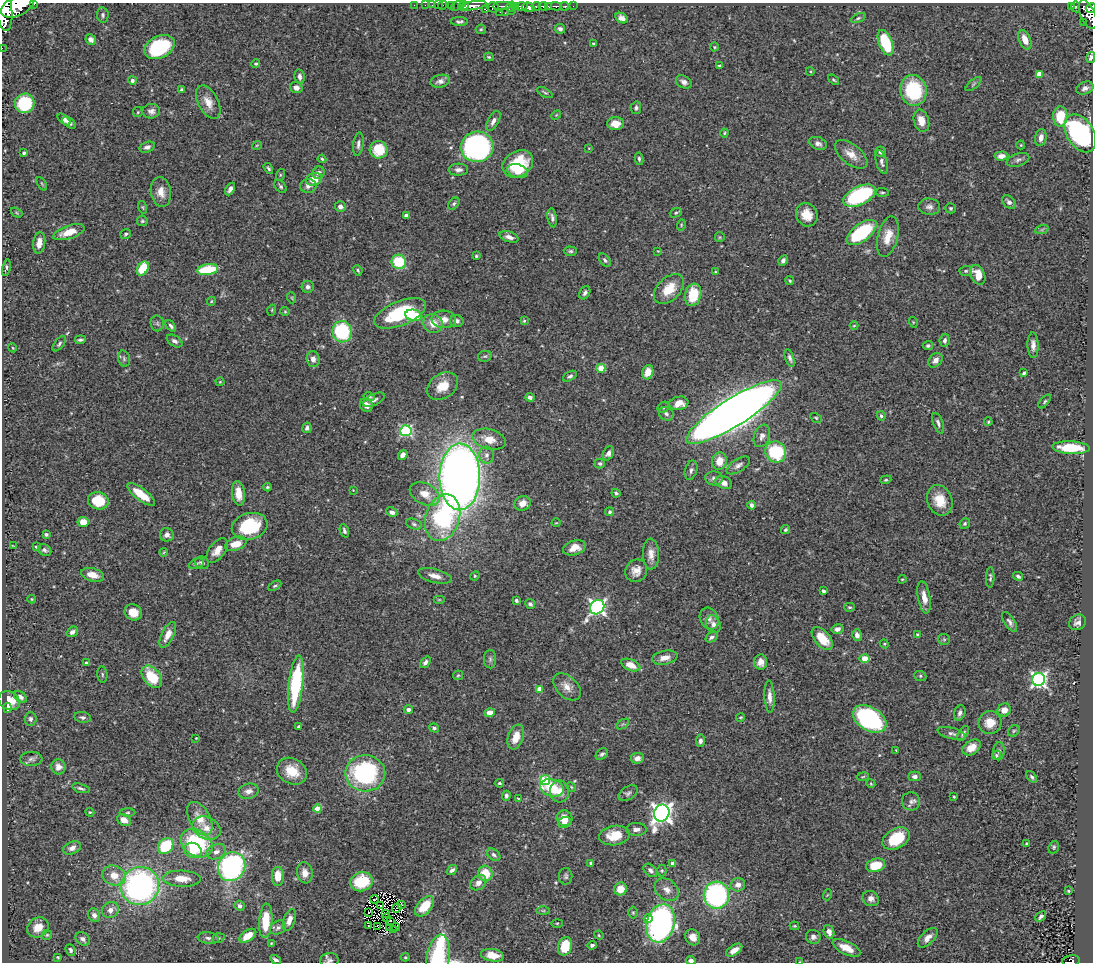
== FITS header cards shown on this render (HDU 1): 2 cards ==
NAXIS1  =                 1091
NAXIS2  =                  960

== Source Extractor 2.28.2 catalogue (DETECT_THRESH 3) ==
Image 1091 x 960 px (HDU 1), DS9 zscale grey, 1 PNG px = 1 image px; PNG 1095 x 964 px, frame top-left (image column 1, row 960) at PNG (2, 3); each listed source drawn as its Kron ellipse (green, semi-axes under 4 px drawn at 4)
Background 0.491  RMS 0.025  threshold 0.0745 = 3 sigma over >= 5 px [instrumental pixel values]
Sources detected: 434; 3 with non-positive FLUX_AUTO (blend fragments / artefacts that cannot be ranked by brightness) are neither listed nor drawn; the other 431 listed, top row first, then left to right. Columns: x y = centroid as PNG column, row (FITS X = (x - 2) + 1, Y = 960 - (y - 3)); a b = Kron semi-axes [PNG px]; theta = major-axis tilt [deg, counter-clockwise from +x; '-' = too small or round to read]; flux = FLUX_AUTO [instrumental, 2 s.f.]
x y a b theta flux
34 4 3 2 - 68
414 5 2 2 - 6.5
425 5 2 2 - 6.5
432 5 2 2 - 6.8
438 5 3 2 - 7.5
442 5 4 3 - 18
458 5 8 4 23 290
17 6 17 9 24 3300
451 6 3 3 - 44
464 6 5 3 - 410
472 6 14 4 10 800
502 6 9 3 2 180
516 6 3 3 - 42
522 6 6 3 0 490
536 6 4 3 - 190
543 6 5 3 - 270
548 6 3 3 - 170
556 6 5 3 - 140
565 6 4 3 - 65
573 6 2 2 - 5.3
493 7 6 5 - 110
510 7 5 4 - 190
528 7 6 4 -2 560
1072 7 3 3 - 7
1076 7 5 3 - 96
1091 8 5 4 - 220
485 9 3 3 - 42
4 11 19 8 -85 2900
512 11 3 2 - 89
500 12 2 2 - 14
505 13 3 2 - 6.2
103 15 7 5 -82 4.1
1088 15 15 7 -66 500
622 18 6 5 - 7.4
858 18 8 4 25 2.9
459 21 8 4 -1 3.9
1083 22 2 2 - 5.5
481 29 5 4 - 2.2
560 29 5 4 - 5.2
91 39 5 5 - 6.8
1025 40 10 6 -67 17
886 43 13 6 -69 86
594 44 3 3 - 2.1
159 47 16 11 27 150
714 47 4 4 - 1.8
2 48 2 2 - 4.6
489 57 5 3 - 2.1
1091 57 5 3 - 4.5
256 64 4 4 - 2.5
720 65 3 3 - 2.5
810 71 4 3 - 1.6
1039 74 4 4 - 24
299 77 7 5 -79 5.8
132 80 4 4 - 5.4
834 80 6 4 -38 2.1
440 81 10 6 12 7.3
684 82 8 6 -31 6.7
973 84 9 3 40 2.7
296 88 6 5 - 10
1085 88 9 6 22 7
182 90 4 3 - 3.1
913 90 15 13 -80 120
545 93 8 3 -29 2.5
208 102 18 10 -62 20
25 103 10 9 - 110
636 108 6 5 - 3.8
151 111 9 7 7 7
138 112 5 5 - 2.2
556 115 5 4 - 2.1
1060 116 10 7 88 48
64 120 7 4 -41 7.2
493 121 11 5 61 8.3
921 121 11 7 -73 17
69 123 8 4 -39 5.4
615 124 8 6 0 17
724 133 4 4 - 1.8
1080 133 21 13 -59 270
1041 138 9 5 80 9
818 143 9 6 -22 7
358 144 12 5 82 6.2
257 145 5 3 - 1.4
1021 145 4 4 - 1.6
147 147 8 5 18 5
477 147 16 15 - 340
589 148 3 2 - 1.2
379 150 9 9 - 46
881 152 5 5 - 4.9
24 153 3 3 - 3
851 154 19 10 -38 21
1001 156 7 4 4 8.2
322 159 4 4 - 2
639 159 6 4 -82 3.2
1018 160 12 6 19 5.8
882 162 12 5 -75 6.1
518 164 16 12 31 68
268 168 6 3 -57 3
458 170 10 6 3 7.2
518 171 10 6 -14 15
319 173 6 5 - 5.5
280 175 6 4 72 2.2
314 179 8 6 14 24
42 184 7 3 -60 1.9
280 186 7 5 -51 3.3
308 186 8 7 - 8.4
230 189 7 4 61 5.7
161 192 15 10 -82 17
882 192 6 3 -4 2.1
860 196 17 9 25 180
1009 202 8 5 -45 6.5
454 204 7 5 50 3.3
142 207 6 4 -73 2.1
340 207 5 5 - 6.1
929 207 11 8 -5 7.7
951 208 5 5 - 2.6
17 213 6 4 -32 1.8
676 213 6 4 20 2.4
406 215 4 3 - 5.1
807 215 12 10 -61 23
552 218 9 4 -81 5.5
142 221 5 5 - 2.7
681 225 5 3 - 1.9
1042 229 7 4 19 2.8
69 232 16 6 18 29
862 232 17 8 37 140
126 234 5 5 - 3.3
509 237 10 5 -18 7.5
720 237 5 5 - 2
888 237 20 10 76 27
39 243 10 6 82 13
570 251 7 4 -1 3.1
658 251 3 3 - 1.2
476 256 3 3 - 2.2
605 260 8 5 -51 4.2
783 260 5 4 - 5.3
399 262 7 7 - 70
6 268 8 4 78 3.1
143 268 7 5 60 46
208 270 10 5 8 82
358 270 5 3 - 2.4
966 271 6 5 - 2.7
715 272 4 3 - 1.8
978 275 10 7 -66 20
790 281 4 3 - 2.5
308 287 6 6 - 5.7
669 289 18 11 45 35
585 293 7 5 61 4.5
693 295 11 8 74 51
292 298 5 3 - 1.6
211 301 4 4 - 1.9
272 310 5 3 - 1.6
285 311 4 4 - 1.9
400 313 27 12 22 110
414 315 8 5 -11 53
444 319 12 8 -3 17
457 321 7 6 - 7.1
524 321 4 4 - 1.7
913 322 5 3 - 1.5
157 323 8 6 -80 3.8
433 323 10 9 - 21
171 326 6 4 -52 3.8
854 326 4 3 - 1.3
342 332 11 9 88 120
80 340 5 3 - 3.4
945 340 6 5 - 5.7
175 341 8 5 -31 5.4
59 344 9 4 51 3.4
1033 345 12 5 -88 9.2
928 346 5 4 - 3.2
13 348 4 3 - 1.6
485 356 7 5 11 2.6
790 358 9 4 -72 4.7
124 359 8 5 -76 3.9
313 359 8 6 -85 8.1
935 360 8 6 49 8.2
601 368 4 4 - 39
648 372 7 5 71 22
1024 373 4 3 - 2.9
570 376 7 4 31 3.8
220 382 4 4 - 1.6
443 386 17 12 34 32
369 397 5 4 - 2.9
530 397 4 3 - 4.9
374 400 12 5 24 5.7
1045 401 8 3 50 2.7
679 403 10 6 10 19
366 405 7 6 - 9.8
663 407 6 5 - 2.9
734 412 55 14 32 3100
666 414 8 6 -33 4.7
881 416 4 4 - 3
816 418 6 4 -30 2.2
988 422 4 3 - 1.8
938 423 11 5 -69 5.6
307 428 5 4 - 5
406 431 5 5 - 200
762 436 11 7 69 10
489 439 17 10 -15 25
1071 448 18 6 -3 56
776 452 11 10 - 100
608 453 7 5 63 6.4
403 455 5 4 - 5.8
487 455 8 7 - 7.8
719 461 9 7 82 20
600 463 5 5 - 3
738 465 13 6 33 7.2
691 470 10 6 74 5.6
460 477 33 20 90 1800
714 478 9 7 -4 6.2
886 480 6 4 19 2.3
724 483 8 6 -23 14
267 487 4 3 - 2.5
353 490 3 3 - 1
239 493 12 6 -83 22
616 493 4 3 - 2.6
141 494 17 6 -37 37
425 494 16 10 -28 21
940 500 16 12 -68 31
98 501 10 8 -15 48
523 503 8 7 - 16
751 505 4 4 - 5.2
392 512 6 4 -27 5.8
610 512 4 4 - 3.7
443 518 24 17 72 220
83 522 5 5 - 23
556 523 4 3 - 1.3
965 523 5 5 - 3.1
414 524 8 5 -16 4
250 526 18 13 15 96
785 530 5 4 - 3
344 531 7 4 -70 3.7
46 534 4 3 - 4.3
167 535 7 6 - 7.3
236 544 11 6 20 30
13 546 4 2 - 1.4
36 547 3 2 - 1.8
574 548 11 7 17 17
45 550 7 5 -32 4.3
217 550 14 7 53 17
164 552 4 3 - 1.4
651 554 15 8 -88 14
202 563 7 6 - 4.2
196 564 8 4 24 3.5
636 571 11 10 - 16
93 575 12 6 -15 16
435 576 17 6 -14 13
475 576 5 4 - 2
1018 576 5 3 - 3.6
990 577 10 4 89 3.7
902 579 4 3 - 1.6
275 586 7 4 31 2.6
823 591 4 3 - 4.1
924 597 16 6 -80 16
31 599 4 3 - 1.3
439 600 6 4 0 1.8
516 601 4 3 - 3.1
530 604 5 4 - 3.6
597 607 8 6 47 510
850 607 5 4 - 2.2
133 612 9 7 -33 19
709 618 11 9 -62 9
1010 622 11 5 -58 5.4
1077 622 9 7 30 7.5
713 624 9 7 -67 7.6
837 629 6 5 - 8.1
72 632 6 4 36 6.1
918 634 4 4 - 2.5
168 635 14 6 64 16
857 635 6 5 - 8.2
711 637 6 4 36 4.8
822 638 14 7 -49 35
944 639 6 5 - 2.8
884 644 5 4 - 2
665 658 13 7 11 14
490 659 9 6 -89 4.5
865 659 5 4 - 35
425 662 6 4 51 5.7
761 662 8 6 86 12
86 663 4 3 - 2.1
631 665 10 5 -22 19
102 674 8 5 -84 3.1
458 675 5 5 - 2.3
920 676 6 5 - 2.8
152 677 13 8 -51 56
1039 679 6 6 - 500
296 684 28 7 83 160
567 687 16 10 -44 16
540 689 4 4 - 29
20 697 7 5 -37 7.1
770 697 16 5 -88 11
9 701 11 9 -31 25
8 708 5 4 - 13
408 710 4 4 - 5.1
1004 710 7 6 - 14
490 713 5 4 - 14
960 713 8 5 70 5.1
83 717 8 5 -9 4.5
740 717 4 3 - 1.8
30 719 7 6 - 4.4
870 719 18 11 -31 260
990 723 11 11 - 26
623 724 7 4 33 2.4
298 727 4 3 - 2.9
434 728 5 4 - 3.6
1014 731 6 5 - 2.9
952 733 14 5 -15 6.2
963 734 8 4 56 4.6
516 737 13 7 70 24
196 738 2 2 - 1.1
700 741 6 4 81 5.2
972 747 10 7 36 17
896 750 3 2 - 1.2
999 751 9 6 85 5.1
602 754 7 5 40 4
996 755 4 4 - 2.2
637 758 6 5 - 8.7
31 759 11 7 1 6.2
58 767 7 7 - 12
292 771 16 12 -29 33
365 773 20 18 -2 230
915 776 6 4 0 5.7
863 777 6 3 10 1.8
1032 777 6 4 -52 3.1
545 780 5 5 - 98
499 783 4 3 - 2.3
871 784 4 3 - 1.6
571 787 5 4 - 1.8
81 788 9 3 -17 3.8
552 788 12 8 -17 63
248 791 10 7 13 8.6
560 791 11 9 -85 18
628 793 10 6 31 5.4
506 796 5 4 - 4
954 797 3 2 - 1.5
518 798 3 2 - 1.3
911 801 9 9 - 7
318 809 4 4 - 29
90 812 4 4 - 1.9
128 813 8 4 1 2.7
662 813 9 7 61 1100
564 818 8 7 - 19
200 819 18 10 -60 30
124 820 7 5 -31 14
565 822 6 5 - 9.3
206 828 15 11 -24 20
636 829 10 6 -2 7.3
614 835 15 9 8 32
896 839 14 10 30 65
197 843 17 12 -33 150
1027 844 4 3 - 2.1
166 846 9 7 47 73
1054 847 6 5 - 2.7
72 848 9 6 23 9.1
193 850 9 7 -26 29
216 852 10 7 23 10
494 855 7 5 -39 4.6
591 863 3 3 - 3.1
673 864 4 4 - 16
876 865 10 6 15 44
232 867 15 13 57 390
452 870 6 4 41 4.7
650 870 8 5 -43 6.1
662 871 6 4 89 2.4
305 873 10 8 -80 14
485 873 8 7 - 37
114 875 12 9 -19 23
278 876 9 6 -87 25
566 876 8 6 -88 4.2
182 879 19 8 -2 24
361 882 11 9 16 58
478 883 9 6 39 10
738 885 7 7 - 9.8
140 886 19 19 - 470
621 889 6 6 - 23
667 890 13 10 -39 13
1068 891 3 2 - 1.7
716 895 13 13 - 260
827 895 5 3 - 1.4
871 898 8 7 - 7.8
375 899 4 3 - 0.23
401 904 3 3 - 2.8
380 905 3 2 - 2.2
239 906 5 5 - 6.2
425 906 12 7 47 40
397 908 5 2 - 2.8
110 910 8 7 - 10
543 911 7 4 0 3
368 912 3 2 - 2
386 913 2 2 - 1.1
633 913 6 5 - 2.7
94 915 7 6 - 6.6
1041 917 6 3 42 4.4
386 918 3 2 - 0.3
648 919 4 4 - 12
289 920 11 5 70 13
266 921 17 6 86 54
390 921 3 2 - 2
557 923 6 4 1 1.8
661 923 19 14 75 490
368 926 2 2 - 0.94
794 926 5 4 - 1.8
38 927 11 9 33 22
377 927 4 2 - 0.11
395 927 4 2 - 1.2
278 928 8 6 31 5.1
389 928 2 2 - 1.8
393 929 2 2 - 1.2
829 932 7 5 -72 8.6
47 935 5 5 - 2.1
599 935 5 4 - 1.9
248 936 9 5 34 30
693 937 8 7 - 14
813 937 7 7 - 5.8
208 938 11 5 -6 6.1
218 938 6 4 20 2.5
928 938 12 6 44 10
83 939 8 6 -40 5.9
271 943 4 4 - 1.5
592 945 5 4 - 3.7
565 946 9 6 73 47
847 948 15 6 -25 20
70 950 6 4 -67 3.8
734 950 9 5 34 12
492 955 12 6 -10 25
58 957 3 3 - 1.7
405 957 4 4 - 1.8
438 957 22 11 81 220
276 960 6 3 -33 4.4
329 960 9 7 5 5.5
691 960 5 4 - 6.6
1071 961 9 5 6 100
800 962 4 2 - 0.97
At the frame edge (FLAGS 8, measured only in part): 12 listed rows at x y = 34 4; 17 6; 1091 8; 4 11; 2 48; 1091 57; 438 957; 276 960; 329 960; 691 960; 1071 961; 800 962
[3 non-positive-flux detections neither listed nor drawn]